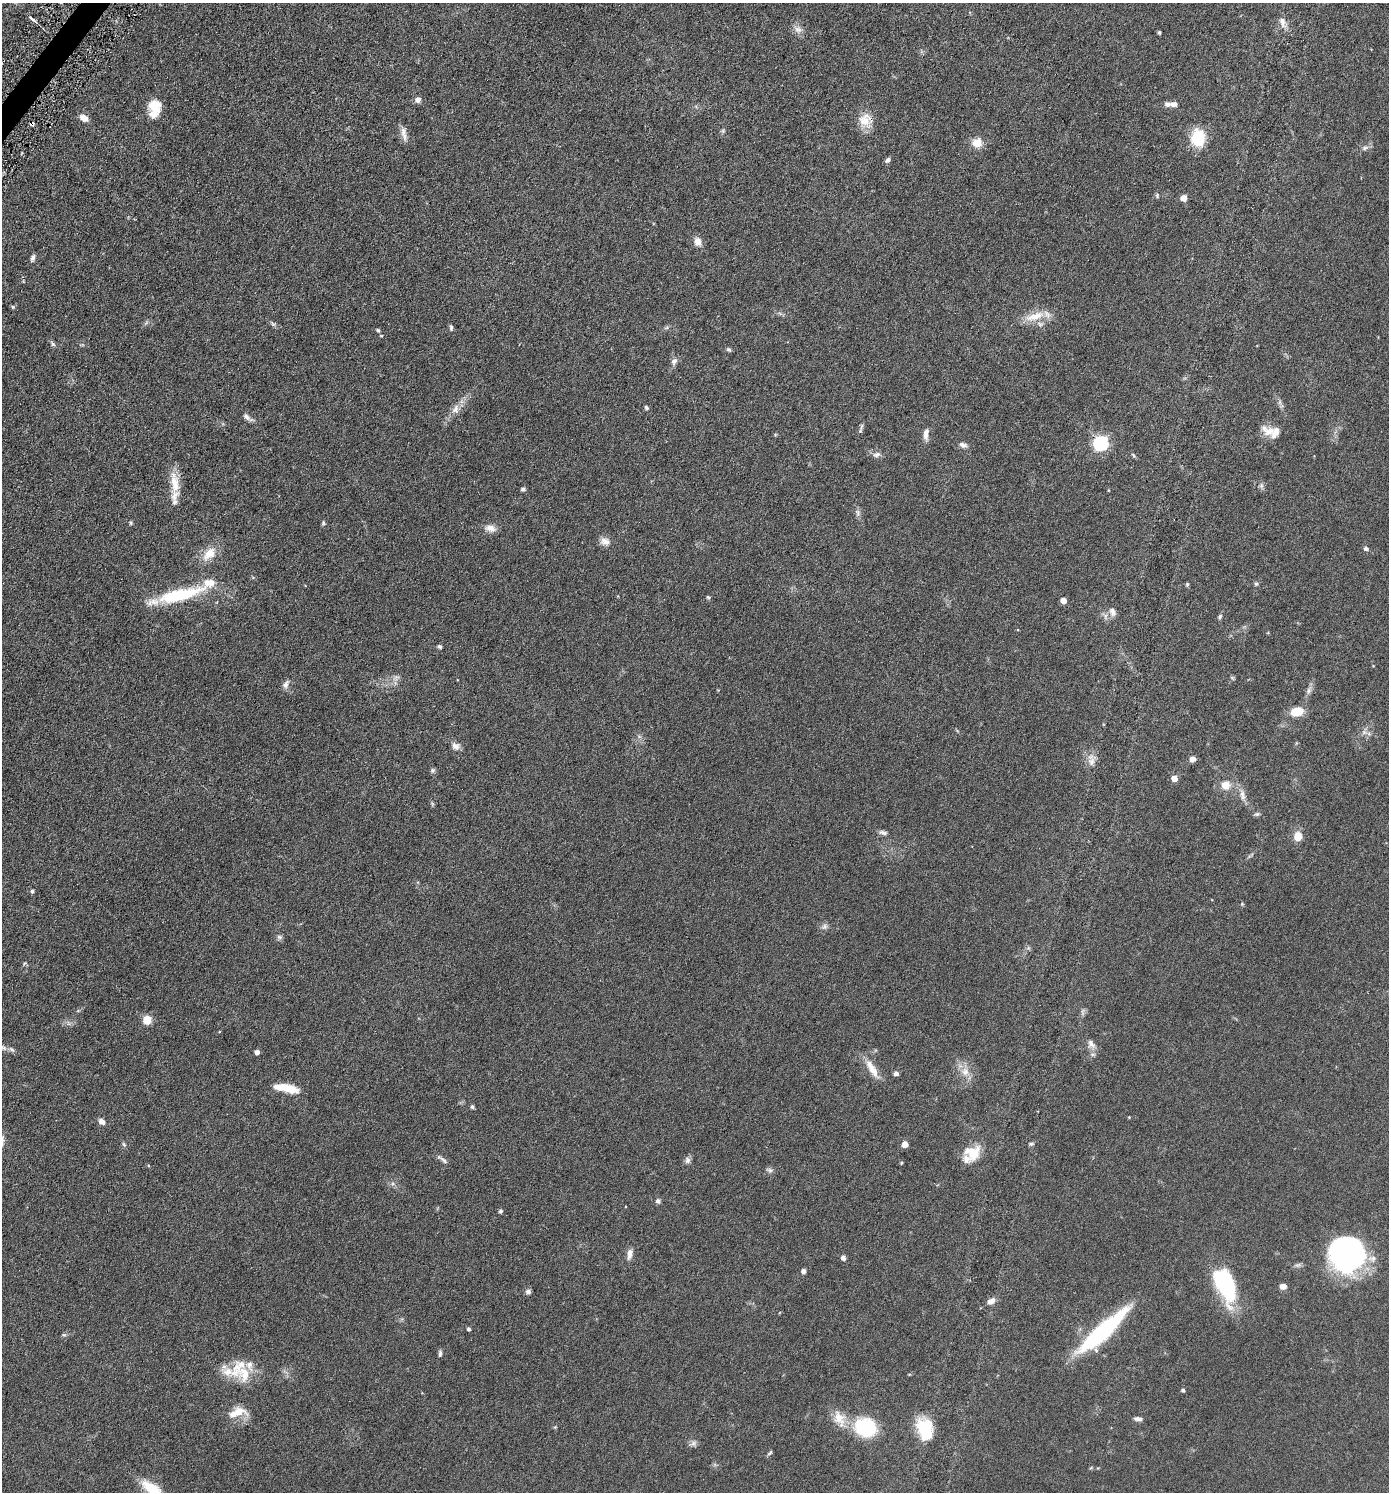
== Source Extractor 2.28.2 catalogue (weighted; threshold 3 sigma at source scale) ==
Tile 11 of 4 x 4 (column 3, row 3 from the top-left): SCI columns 2930-4316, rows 1511-3000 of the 6001 x 5996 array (HDU 1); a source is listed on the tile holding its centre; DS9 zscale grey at full resolution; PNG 1391 x 1494 px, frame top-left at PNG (2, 3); no overlay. Shown black and unused: <1% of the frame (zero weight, under 3 of 6 exposures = <1% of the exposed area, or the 3 px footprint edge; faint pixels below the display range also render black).
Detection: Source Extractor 2.28.2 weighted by HDU 2 'WHT'; one run over the whole footprint, this tile lists its part. Background 0.0567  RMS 0.0059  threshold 0.0242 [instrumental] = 3 sigma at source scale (4.09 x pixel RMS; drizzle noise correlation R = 1.36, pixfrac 0.8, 0.05/0.05 arcsec/px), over >= 5 px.
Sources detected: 136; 2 too faint to see at this stretch — not listed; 12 inside a brighter listed object's ellipse — not listed separately; the other 122 listed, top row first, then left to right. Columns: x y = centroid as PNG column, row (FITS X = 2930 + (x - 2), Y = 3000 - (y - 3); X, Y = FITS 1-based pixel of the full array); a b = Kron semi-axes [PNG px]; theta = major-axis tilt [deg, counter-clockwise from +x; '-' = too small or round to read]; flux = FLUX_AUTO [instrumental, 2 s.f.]
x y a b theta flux
32 19 11 3 -36 1.4
1282 22 15 8 -74 3.3
798 29 12 9 -23 2.8
1159 32 4 3 - 0.91
418 100 8 8 - 1.9
1174 104 9 6 -5 2.3
154 108 21 14 83 10
84 118 10 7 -31 3.9
866 120 19 17 -67 8
32 123 4 3 - 2.4
723 131 6 4 0 0.73
404 134 20 7 -78 3.2
1198 138 18 14 -90 17
977 143 10 9 - 6.5
1365 148 10 5 24 1.6
887 160 7 5 52 1.3
1157 195 7 5 89 0.79
1184 198 5 5 - 5.7
698 242 11 9 -63 3.5
33 258 9 5 69 1.4
13 307 5 4 - 0.68
1035 316 30 10 19 9.4
273 324 8 4 -36 0.98
451 327 8 5 -85 1
378 330 5 4 - 0.67
53 344 9 5 -55 1
729 349 7 5 -37 0.86
674 361 11 7 60 2
646 408 5 5 - 1.1
455 409 14 10 77 3.9
246 417 10 7 -41 2
861 427 11 4 74 1.2
1269 431 19 12 20 5.2
926 434 16 6 86 3
1101 443 7 6 - 95
963 445 11 7 -16 1.9
877 455 11 7 7 2
1133 455 8 3 -59 0.69
175 484 33 11 -83 9.8
1261 486 8 6 -70 1.3
523 489 4 4 - 1.4
858 513 11 6 -85 1.6
131 523 5 4 - 0.63
323 523 6 5 - 0.77
490 528 15 9 -16 3.6
605 541 13 10 -14 3.3
1366 548 6 5 - 1.2
209 554 23 13 47 7.9
1187 584 5 4 - 0.7
1256 584 5 5 - 0.79
179 595 47 12 14 38
708 597 5 4 - 0.65
1063 601 5 4 - 4.6
1112 611 12 7 -66 2.3
1105 616 10 5 -78 1.6
1220 617 7 5 52 0.88
440 647 5 5 - 0.84
1373 666 4 3 - 0.31
1232 678 6 4 -45 0.66
286 684 12 7 65 2.3
1309 690 12 6 65 2
1297 712 14 9 6 8.9
1364 732 6 6 - 1.5
456 746 11 9 -19 2.5
1192 759 6 5 - 2.7
1091 762 17 10 78 3.9
433 770 6 6 - 0.97
1174 778 5 5 - 5.3
1226 785 11 11 - 5.3
1242 795 17 7 -76 3.4
1257 814 8 5 10 1
883 833 11 5 -13 1.6
1298 836 9 8 - 6.7
32 891 5 4 - 0.74
1242 904 4 4 - 0.54
824 927 10 7 33 1.7
279 937 8 6 12 1.1
25 963 7 4 31 0.62
147 1020 9 9 - 5.9
1091 1044 14 9 -57 3.3
257 1052 4 4 - 2.2
872 1069 29 9 -58 7.1
965 1072 12 11 - 5.1
896 1073 5 4 - 1.9
287 1088 26 8 -11 12
472 1107 4 4 - 1
1129 1117 4 3 - 0.4
102 1122 7 6 - 2.6
124 1144 7 5 -58 0.8
905 1144 5 4 - 5.2
1031 1144 7 4 0 0.97
973 1153 21 19 30 11
442 1159 18 4 -36 1.7
687 1160 9 7 74 1.7
901 1163 3 3 - 0.59
148 1165 4 3 - 0.45
770 1170 8 6 -40 1.3
658 1201 7 6 - 1.3
501 1211 4 4 - 1.1
630 1254 15 7 81 2.8
1347 1254 29 28 - 120
843 1258 5 4 - 2.2
803 1271 4 4 - 2.2
1225 1285 37 18 -69 43
1283 1286 7 6 - 2.6
528 1292 7 6 - 1.4
991 1301 10 7 28 2.8
468 1329 4 4 - 1
1103 1331 49 11 42 79
64 1335 7 4 18 0.78
440 1353 9 4 86 1.2
244 1374 25 24 - 13
1183 1390 4 4 - 0.94
238 1412 21 12 -1 7.8
839 1418 23 17 -56 8.7
1138 1419 10 5 -5 1.8
555 1427 4 4 - 0.49
865 1427 18 15 -19 38
924 1428 24 16 -71 19
693 1443 8 8 - 1.7
770 1453 8 4 45 0.81
152 1489 29 12 -38 14
Overlapping masked pixels (flux is a lower limit): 1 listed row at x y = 32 123
Isophote crosses this tile's border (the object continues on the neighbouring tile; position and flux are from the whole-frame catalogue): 1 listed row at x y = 152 1489